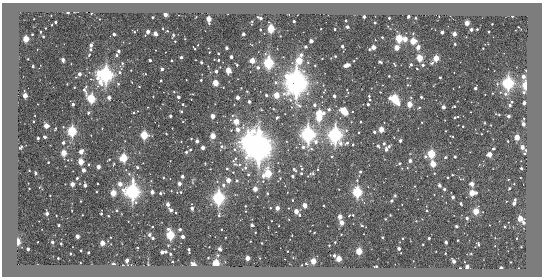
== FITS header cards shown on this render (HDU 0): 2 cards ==
NAXIS1  =                  540 / length of data axis 1
NAXIS2  =                  274 / length of data axis 2

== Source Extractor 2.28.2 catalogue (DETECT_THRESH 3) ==
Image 540 x 274 px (HDU 0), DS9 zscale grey, 1 PNG px = 1 image px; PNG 544 x 278 px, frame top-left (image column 1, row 274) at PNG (2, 3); no overlay
Background -463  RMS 680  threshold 2050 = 3 sigma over >= 5 px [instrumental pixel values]
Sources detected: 370; all 370 listed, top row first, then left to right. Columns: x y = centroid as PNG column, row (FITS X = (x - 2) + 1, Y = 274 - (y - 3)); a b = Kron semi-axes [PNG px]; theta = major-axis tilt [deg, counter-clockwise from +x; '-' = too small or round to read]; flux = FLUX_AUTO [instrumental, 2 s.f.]
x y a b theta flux
68 12 3 2 - 9.0e+04
165 15 3 3 - 3.3e+05
512 16 3 2 - 8.8e+04
152 17 3 3 - 6.5e+04
364 17 3 3 - 1.7e+05
408 17 3 3 - 1.5e+05
260 18 5 3 - 1.6e+05
389 18 3 3 - 7.3e+04
415 18 3 2 - 3.7e+04
209 19 4 3 - 1.0e+06
252 21 3 2 - 2.8e+04
294 21 3 3 - 1.3e+05
346 21 3 2 - 6.1e+04
55 22 3 3 - 7.2e+04
375 23 3 2 - 7.6e+04
467 23 3 3 - 7.2e+05
492 24 2 2 - 3.1e+04
52 25 2 2 - 2.7e+04
347 27 3 3 - 8.5e+04
271 29 4 4 - 2.8e+06
334 29 3 2 - 5.8e+04
477 29 3 2 - 4.6e+04
260 30 3 2 - 4.4e+04
471 30 3 3 - 2.0e+05
167 31 3 3 - 4.4e+04
40 32 2 2 - 5.0e+04
134 32 3 2 - 3.9e+04
148 32 3 3 - 3.5e+05
442 32 3 3 - 2.0e+05
489 32 3 2 - 6.0e+04
114 34 3 3 - 1.9e+05
155 34 3 3 - 3.8e+05
243 34 3 3 - 2.4e+05
454 34 3 3 - 4.0e+05
32 35 3 2 - 4.8e+04
173 35 3 2 - 5.0e+04
43 37 3 2 - 3.3e+04
382 37 3 3 - 5.2e+04
26 39 4 3 - 1.5e+06
185 39 2 2 - 2.8e+04
399 39 4 4 - 2.6e+06
405 39 4 3 - 5.3e+05
375 40 2 2 - 2.7e+04
175 41 3 2 - 4.3e+04
311 41 3 3 - 3.3e+05
413 41 4 4 - 1.3e+06
455 44 3 3 - 7.4e+04
91 45 3 3 - 2.0e+05
342 46 3 3 - 1.7e+05
305 47 3 3 - 1.3e+05
373 47 3 3 - 4.4e+05
418 47 4 3 - 3.8e+05
227 48 3 3 - 1.6e+05
397 48 4 3 - 7.8e+05
483 48 2 2 - 2.9e+04
195 49 3 2 - 4.5e+04
369 49 3 3 - 6.8e+04
90 50 3 3 - 7.3e+04
118 51 3 3 - 1.3e+05
218 53 3 2 - 5.3e+04
89 54 3 2 - 3.8e+04
116 55 3 3 - 7.2e+04
335 56 3 3 - 5.5e+04
181 57 3 3 - 1.3e+05
231 57 3 3 - 2.1e+05
419 58 4 4 - 1.8e+06
436 58 4 3 - 1.2e+06
28 59 2 2 - 3.1e+04
322 59 3 2 - 2.9e+04
63 60 3 3 - 2.8e+05
150 60 3 3 - 1.1e+05
171 60 3 3 - 6.0e+04
218 60 3 2 - 6.9e+04
252 61 3 3 - 1.0e+06
299 61 7 4 70 1.9e+06
354 61 3 2 - 3.5e+04
380 62 4 3 - 7.9e+04
122 63 4 4 - 6.3e+04
201 63 3 3 - 1.1e+05
269 63 5 4 - 5.1e+06
432 63 3 3 - 1.2e+05
394 64 5 2 - 5.9e+04
237 65 3 3 - 6.6e+04
347 65 6 4 17 2.5e+05
411 65 4 3 - 1.0e+05
423 65 4 3 - 1.1e+05
33 66 3 3 - 8.6e+04
208 66 2 2 - 2.2e+04
315 66 3 2 - 4.3e+04
258 68 3 3 - 1.3e+05
162 69 3 3 - 1.8e+05
417 69 3 2 - 3.0e+04
228 70 4 4 - 1.1e+06
216 71 3 3 - 1.7e+05
120 72 5 4 - 7.4e+04
99 73 5 4 - 6.6e+05
79 74 3 3 - 2.5e+05
106 75 6 5 - 9.8e+06
287 76 7 5 77 3.8e+05
389 76 3 2 - 4.0e+04
523 77 3 3 - 2.3e+05
440 78 3 3 - 7.0e+04
201 80 3 3 - 6.4e+04
161 81 3 2 - 6.5e+04
100 82 15 7 -53 6.4e+05
276 82 5 5 - 1.1e+05
215 83 4 3 - 1.4e+06
296 83 11 8 83 2.3e+07
508 83 5 5 - 6.0e+06
118 84 4 4 - 5.8e+04
526 85 5 3 - 9.4e+05
74 87 2 2 - 2.9e+04
139 87 2 2 - 4.4e+04
475 88 3 3 - 1.4e+05
84 90 9 4 -82 1.7e+05
324 91 6 2 66 3.9e+04
524 92 4 3 - 6.6e+04
505 94 5 4 - 9.8e+04
266 95 3 3 - 1.1e+05
277 95 4 4 - 1.2e+06
25 96 3 3 - 6.9e+05
334 96 3 3 - 2.0e+05
369 96 3 2 - 6.6e+04
178 97 3 3 - 1.9e+05
421 97 3 3 - 1.0e+05
109 98 3 3 - 2.9e+05
237 98 3 3 - 3.9e+05
390 98 3 3 - 2.6e+05
91 99 4 4 - 4.2e+06
191 99 2 2 - 2.3e+04
395 99 7 4 -57 4.0e+06
370 100 2 2 - 3.7e+04
249 102 3 3 - 2.2e+05
512 102 3 2 - 5.8e+04
524 103 4 3 - 1.9e+05
73 104 3 3 - 1.5e+05
183 104 3 2 - 6.9e+04
368 104 3 3 - 1.2e+05
409 104 4 3 - 1.1e+06
314 105 3 3 - 1.6e+05
510 105 3 3 - 8.4e+04
454 106 3 2 - 5.5e+04
443 107 3 3 - 3.1e+05
419 108 3 3 - 5.3e+04
329 110 4 3 - 1.4e+05
344 111 8 5 -45 7.1e+05
181 112 3 3 - 6.0e+04
88 113 4 3 - 6.8e+04
133 113 3 2 - 4.0e+04
319 114 5 4 - 2.5e+06
499 115 2 2 - 3.9e+04
170 116 3 3 - 1.3e+05
213 116 3 3 - 5.3e+05
508 116 3 3 - 1.8e+05
277 117 3 3 - 7.9e+04
455 117 5 3 - 8.8e+04
319 118 4 3 - 1.2e+06
236 122 4 3 - 1.2e+06
361 122 3 2 - 4.9e+04
422 122 3 2 - 3.3e+04
484 123 3 2 - 4.5e+04
523 124 3 3 - 2.4e+05
46 126 3 3 - 7.2e+05
463 126 3 2 - 4.7e+04
63 127 2 2 - 3.0e+04
55 128 3 2 - 3.8e+04
238 130 4 4 - 3.2e+05
381 130 4 3 - 9.7e+05
72 131 4 4 - 6.2e+06
374 132 3 3 - 1.1e+05
166 134 3 2 - 2.9e+04
308 134 7 6 - 9.6e+06
144 135 4 4 - 3.3e+06
335 135 7 6 - 9.7e+06
213 136 3 3 - 1.1e+06
452 136 4 2 - 4.0e+04
45 137 3 3 - 1.2e+05
517 137 4 3 - 1.1e+06
38 138 3 3 - 1.1e+05
191 139 2 2 - 3.6e+04
197 141 3 3 - 2.6e+05
400 141 3 3 - 1.6e+05
181 142 3 2 - 2.8e+04
248 142 8 6 75 7.8e+06
316 142 5 4 - 1.9e+05
63 143 3 3 - 1.4e+05
347 143 5 4 - 9.9e+04
341 144 5 5 - 1.7e+05
384 144 3 3 - 8.5e+04
353 145 3 2 - 4.7e+04
222 146 5 5 - 1.1e+05
378 146 6 4 -46 8.8e+04
389 146 3 3 - 9.4e+04
20 147 5 3 - 8.8e+04
258 147 13 9 87 3.1e+07
303 147 4 4 - 1.4e+05
522 147 3 3 - 3.9e+05
203 148 3 3 - 3.8e+05
311 149 5 4 - 6.3e+04
386 149 4 3 - 2.1e+05
493 149 3 3 - 5.3e+04
190 150 3 3 - 8.1e+04
526 150 4 3 - 3.8e+04
81 152 4 3 - 4.9e+05
186 152 3 3 - 1.1e+05
64 153 4 3 - 1.3e+06
431 154 4 4 - 3.3e+06
489 154 4 4 - 7.6e+05
524 154 3 3 - 4.8e+04
332 157 3 3 - 4.1e+04
425 157 5 4 - 9.5e+04
445 157 4 3 - 7.0e+04
455 157 3 3 - 8.9e+04
124 158 4 4 - 2.8e+06
235 158 4 4 - 5.2e+04
109 160 4 2 - 4.0e+04
233 161 6 5 - 8.5e+04
410 161 3 3 - 2.4e+05
48 162 2 2 - 3.4e+04
81 162 4 3 - 1.1e+06
399 163 4 3 - 6.2e+04
433 164 4 3 - 1.3e+06
88 165 3 2 - 4.8e+04
98 167 3 3 - 3.5e+05
137 167 3 3 - 9.1e+04
245 168 8 5 35 1.3e+05
521 168 3 3 - 9.2e+04
227 169 3 3 - 6.2e+04
294 169 4 3 - 1.2e+05
302 169 3 3 - 3.7e+04
84 170 3 3 - 3.4e+05
29 171 2 2 - 3.7e+04
233 172 3 2 - 4.1e+04
360 172 3 3 - 8.9e+04
36 173 3 3 - 1.4e+05
268 173 5 4 - 2.9e+06
312 173 7 4 15 6.6e+04
434 173 3 3 - 3.6e+04
301 174 3 3 - 7.5e+04
452 175 2 2 - 3.8e+04
263 176 6 5 - 2.2e+05
292 176 3 3 - 1.1e+05
182 177 3 3 - 2.1e+05
77 178 3 3 - 7.4e+04
163 178 2 2 - 4.0e+04
280 178 4 3 - 3.5e+04
448 178 3 3 - 6.0e+04
228 180 3 3 - 6.6e+05
357 180 3 3 - 3.6e+04
151 181 2 2 - 2.3e+04
237 181 4 3 - 6.9e+04
72 184 3 3 - 5.4e+05
120 184 3 3 - 4.6e+05
179 184 3 3 - 3.1e+05
472 184 3 3 - 4.2e+05
514 184 2 2 - 2.6e+04
85 185 3 3 - 2.1e+05
223 185 4 4 - 1.1e+05
439 185 4 3 - 1.3e+05
415 186 3 2 - 2.4e+04
509 188 3 3 - 7.7e+04
255 189 3 3 - 5.9e+05
444 189 3 3 - 1.2e+05
132 191 8 6 -84 1.1e+07
152 192 3 3 - 3.2e+05
181 192 4 4 - 6.9e+04
357 192 5 4 - 5.9e+06
113 193 4 3 - 1.3e+06
160 193 3 3 - 9.8e+04
267 193 3 2 - 6.3e+04
472 193 4 4 - 1.2e+06
395 196 3 3 - 7.6e+04
453 197 3 3 - 1.8e+05
218 198 6 5 - 7.3e+06
292 200 2 2 - 4.5e+04
515 200 3 3 - 9.3e+04
80 201 2 2 - 3.3e+04
392 201 3 3 - 1.1e+05
461 203 3 3 - 8.8e+04
168 204 3 3 - 3.2e+05
514 204 3 3 - 1.7e+05
305 205 3 3 - 5.4e+05
245 206 2 2 - 3.2e+04
192 208 3 3 - 2.2e+05
270 208 2 2 - 3.4e+04
277 208 3 3 - 4.7e+05
288 208 2 2 - 2.4e+04
171 210 4 3 - 2.4e+05
245 211 3 2 - 2.8e+04
296 211 3 3 - 6.3e+05
427 211 3 2 - 3.7e+04
476 211 4 3 - 1.6e+06
176 213 2 2 - 4.5e+04
47 214 3 3 - 1.9e+05
101 214 3 2 - 6.4e+04
219 215 5 3 - 5.7e+04
300 215 3 2 - 5.9e+04
353 215 4 4 - 6.4e+04
390 215 3 3 - 3.9e+04
108 216 3 2 - 3.5e+04
340 217 4 3 - 5.2e+05
467 218 3 3 - 1.3e+05
385 219 3 2 - 3.8e+04
520 219 4 3 - 9.7e+05
416 221 2 2 - 2.5e+04
342 223 3 3 - 5.5e+05
524 223 4 3 - 1.2e+05
59 225 3 3 - 8.3e+04
252 225 3 3 - 1.7e+05
362 226 4 3 - 5.1e+04
456 226 3 3 - 6.6e+04
505 226 3 2 - 4.6e+04
152 227 3 2 - 4.5e+04
221 229 2 2 - 3.0e+04
180 230 3 3 - 1.4e+05
255 232 2 2 - 3.3e+04
314 232 3 2 - 3.4e+04
341 234 2 2 - 3.1e+04
150 235 3 3 - 1.6e+05
170 235 5 4 - 4.4e+06
77 236 3 3 - 3.8e+05
183 237 3 3 - 2.7e+05
383 237 3 3 - 7.8e+04
153 238 3 3 - 9.6e+04
403 238 2 2 - 3.5e+04
429 238 3 3 - 8.9e+04
17 242 4 3 - 5.6e+05
52 242 3 3 - 1.4e+05
335 242 3 2 - 3.8e+04
446 242 3 3 - 1.9e+05
102 243 3 3 - 8.0e+05
262 243 2 2 - 3.5e+04
61 244 3 2 - 5.9e+04
423 244 2 2 - 3.4e+04
478 244 4 3 - 7.6e+04
168 245 2 2 - 3.7e+04
329 245 3 2 - 5.2e+04
521 247 2 2 - 3.7e+04
28 249 3 3 - 1.5e+05
220 249 3 3 - 2.7e+05
399 249 3 3 - 2.2e+05
81 250 3 2 - 4.9e+04
189 250 5 3 - 1.2e+05
287 251 3 2 - 2.6e+04
359 251 4 3 - 1.9e+06
162 252 3 3 - 2.5e+05
165 252 3 3 - 1.1e+05
88 253 3 3 - 1.0e+05
445 253 3 2 - 3.8e+04
70 254 3 3 - 6.8e+04
170 254 3 3 - 7.4e+04
471 254 4 3 - 3.2e+04
218 255 4 4 - 5.0e+04
334 256 3 3 - 1.4e+05
58 258 3 3 - 4.8e+04
208 258 2 2 - 4.4e+04
247 258 3 3 - 6.0e+05
339 259 4 3 - 1.1e+06
127 261 4 3 - 1.9e+05
313 261 4 3 - 1.2e+06
454 261 4 3 - 3.0e+05
510 262 3 2 - 2.9e+04
216 263 4 4 - 2.9e+06
306 263 4 4 - 3.6e+04
113 264 4 3 - 6.4e+04
193 265 5 3 - 3.5e+05
302 265 3 2 - 2.4e+04
376 266 4 2 - 6.0e+04
467 267 3 3 - 3.7e+05
501 268 3 3 - 1.7e+05

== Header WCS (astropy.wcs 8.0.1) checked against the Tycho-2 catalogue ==
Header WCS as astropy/WCSLIB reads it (CRVAL/CRPIX/CD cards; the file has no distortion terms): RA---TAN/DEC--TAN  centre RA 20:14:06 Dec -56:02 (303.52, -56.03 deg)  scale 2.1 arcsec/px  FOV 18.9' x 9.6'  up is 0 deg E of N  parity normal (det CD < 0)
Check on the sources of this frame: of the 60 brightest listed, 3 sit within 3.2 arcsec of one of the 6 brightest Tycho-2 stars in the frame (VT <= 12.22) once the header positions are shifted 0.59 arcsec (0.45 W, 0.38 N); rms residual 1.16 arcsec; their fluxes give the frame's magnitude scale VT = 29.54 - 2.5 log10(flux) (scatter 0.09 mag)
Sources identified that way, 3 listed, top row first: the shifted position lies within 3.2 arcsec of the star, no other Tycho-2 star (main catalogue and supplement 1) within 6.4 arcsec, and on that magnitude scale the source's flux lands within +1.5 / -3 mag of the star's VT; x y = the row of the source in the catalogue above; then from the Tycho-2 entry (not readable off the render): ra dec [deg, ICRS J2000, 3 dp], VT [Tycho-2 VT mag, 2 dp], TYC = Tycho-2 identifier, HIP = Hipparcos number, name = IAU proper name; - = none
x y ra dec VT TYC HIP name
296 83 303.497 -56.001 11.14 8781-997-1 - -
248 142 303.548 -56.035 12.22 8781-1682-1 - -
258 147 303.537 -56.039 11.35 8781-1760-1 - -